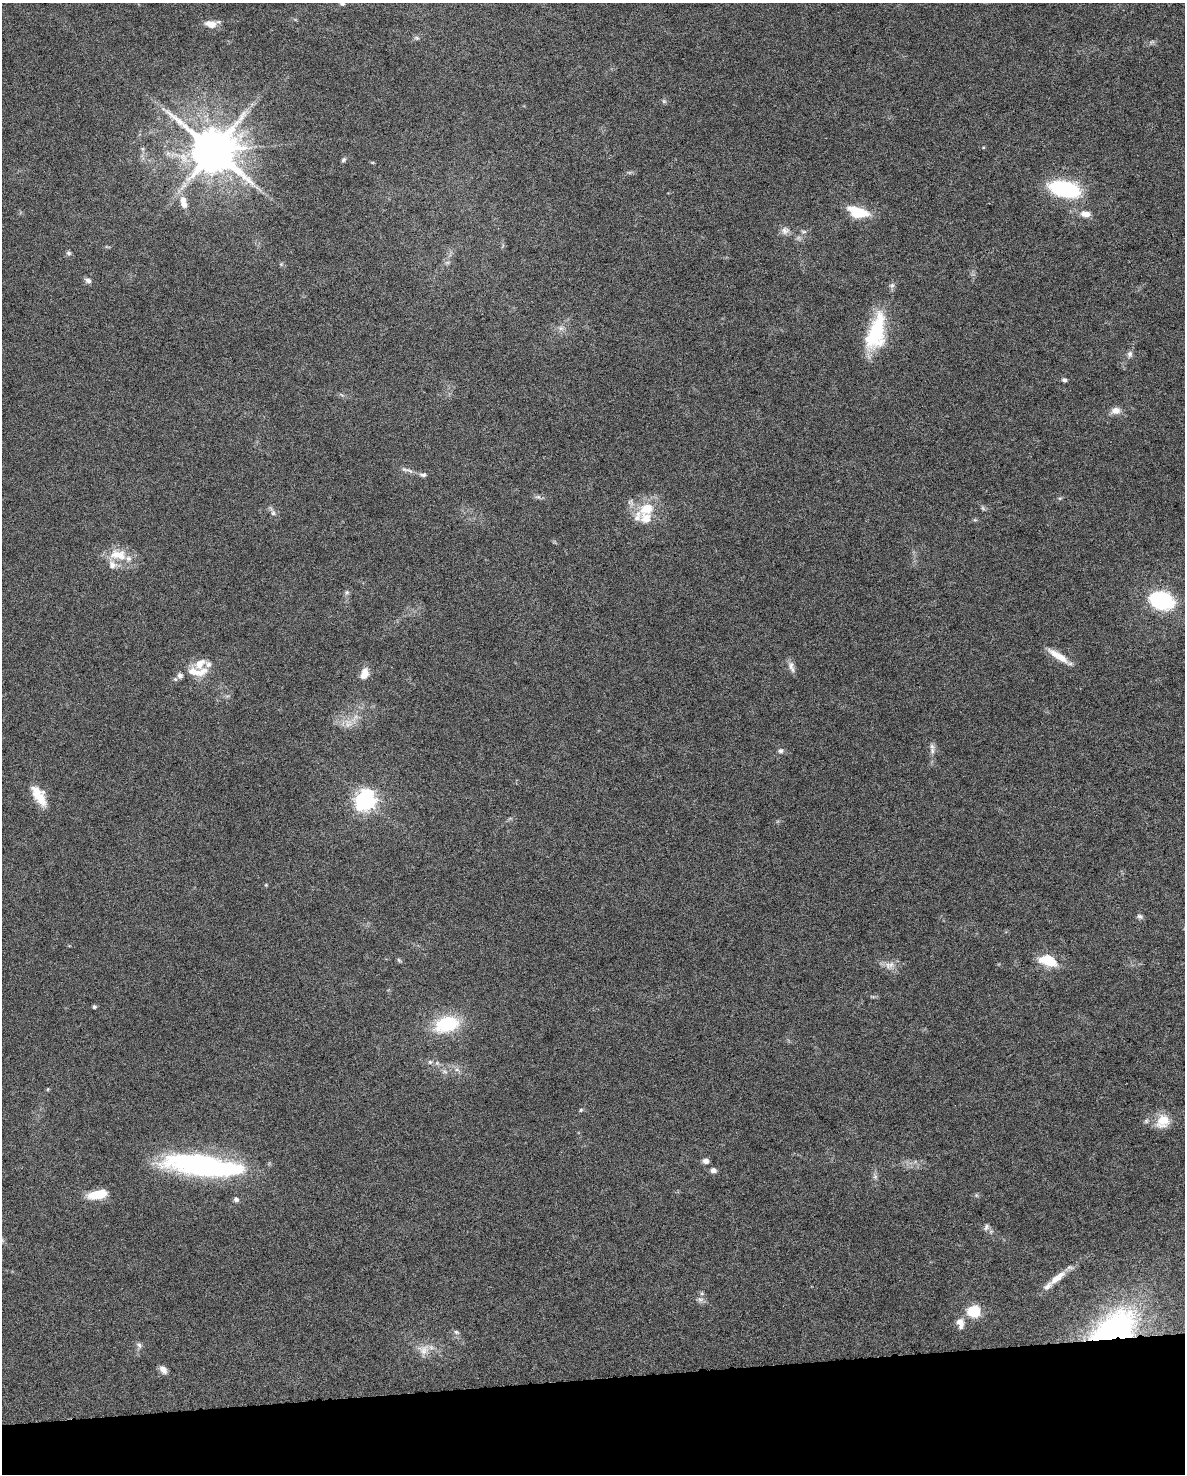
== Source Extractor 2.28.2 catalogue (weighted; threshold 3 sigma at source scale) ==
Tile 10 of 4 x 3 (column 2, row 3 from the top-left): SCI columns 1184-2366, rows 61-1532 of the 4731 x 4494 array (HDU 1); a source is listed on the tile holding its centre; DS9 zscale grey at full resolution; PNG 1187 x 1476 px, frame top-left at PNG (2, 3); no overlay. Shown black and unused: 6% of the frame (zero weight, under 6 of 12 exposures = <1% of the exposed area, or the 3 px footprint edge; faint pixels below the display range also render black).
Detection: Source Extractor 2.28.2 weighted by HDU 2 'WHT'; one run over the whole footprint, this tile lists its part. Background 0.0368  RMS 0.0023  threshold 0.00935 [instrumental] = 3 sigma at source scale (4.09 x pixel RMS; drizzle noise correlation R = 1.36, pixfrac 0.8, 0.0396/0.0396 arcsec/px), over >= 5 px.
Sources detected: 80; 1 inside a brighter object's white glare — not listed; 8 inside a brighter listed object's ellipse — not listed separately; the other 71 listed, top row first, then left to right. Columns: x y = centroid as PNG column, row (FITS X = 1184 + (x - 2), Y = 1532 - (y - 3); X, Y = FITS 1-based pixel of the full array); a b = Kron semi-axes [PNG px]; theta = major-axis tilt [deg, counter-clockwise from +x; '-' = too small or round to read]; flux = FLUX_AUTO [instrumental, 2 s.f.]
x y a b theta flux
342 3 7 6 - 0.54
211 24 11 7 4 2.6
416 38 7 5 -19 0.41
664 101 7 5 -44 0.37
213 150 13 12 - 1100
344 160 7 5 42 0.38
1064 189 26 13 -12 25
183 200 10 8 59 1.3
858 212 23 11 -15 6.7
1085 214 12 8 -6 1.7
785 231 12 9 -5 1.2
804 232 9 4 -1 0.41
69 253 7 5 -33 0.43
88 280 9 6 -27 0.74
892 285 8 6 68 0.6
561 328 7 6 - 0.7
876 332 46 20 76 14
1130 354 10 7 78 0.76
1064 380 5 5 - 0.56
1116 411 12 9 12 1.5
410 471 11 4 -40 0.64
423 475 9 6 -7 0.58
538 497 8 6 -11 0.56
1060 498 6 4 18 0.28
983 508 8 4 -53 0.39
647 509 23 16 22 5.9
273 513 7 6 - 0.58
118 555 26 14 -9 4.7
347 592 7 6 - 0.48
1162 601 15 11 -14 25
1058 656 29 7 -33 3.1
200 664 21 13 45 3
791 667 17 6 -72 1.1
194 671 23 9 -21 3
364 674 13 8 67 2.3
180 675 8 7 - 0.8
348 723 12 8 -70 1.6
781 751 7 6 - 0.55
932 751 8 6 -89 0.82
39 795 28 12 -58 4.3
365 800 8 7 - 120
266 885 5 4 - 0.21
1140 916 8 6 -27 0.57
399 960 7 4 -53 0.29
1048 960 20 11 -18 6
891 965 10 8 36 1.2
94 1007 5 4 - 0.31
446 1024 26 16 14 12
430 1062 6 6 - 0.46
437 1063 5 5 - 0.42
457 1070 7 4 -18 0.49
445 1072 7 4 -19 0.44
581 1110 5 5 - 0.26
1163 1121 21 17 48 3.9
705 1161 7 6 - 1
203 1164 73 22 -4 43
713 1170 7 6 - 0.82
875 1177 6 6 - 0.51
97 1194 20 8 11 5.2
236 1199 7 5 -41 0.59
986 1227 10 6 63 0.59
2 1240 6 4 -72 0.29
1058 1277 27 8 38 3.1
700 1299 8 7 - 0.77
973 1311 9 8 - 9.6
960 1323 13 8 -78 1.8
1114 1328 58 33 30 49
456 1332 8 5 -18 0.47
139 1345 9 5 -75 0.6
424 1350 16 12 57 2.3
163 1369 10 6 -52 1.4
Overlapping masked pixels (flux is a lower limit): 1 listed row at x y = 1114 1328
Isophote crosses this tile's border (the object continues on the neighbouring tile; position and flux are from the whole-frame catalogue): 2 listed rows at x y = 342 3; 2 1240